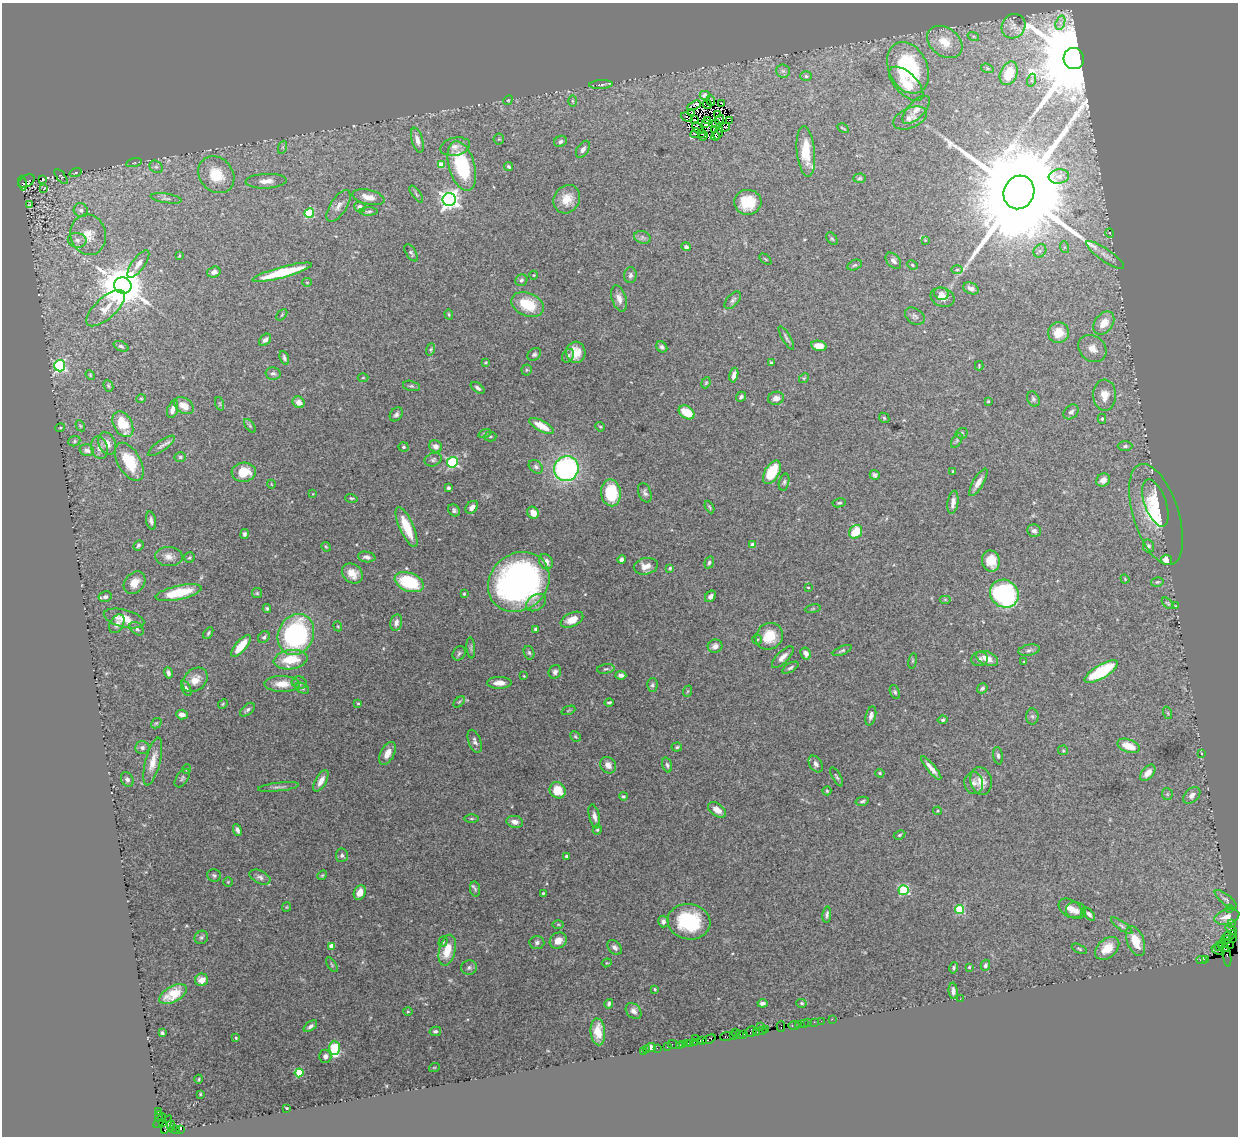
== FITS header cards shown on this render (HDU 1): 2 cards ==
NAXIS1  =                 1236
NAXIS2  =                 1134

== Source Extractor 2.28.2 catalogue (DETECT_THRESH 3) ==
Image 1236 x 1134 px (HDU 1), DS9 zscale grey, 1 PNG px = 1 image px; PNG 1240 x 1138 px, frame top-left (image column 1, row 1134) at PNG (2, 3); each listed source drawn as its Kron ellipse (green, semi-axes under 4 px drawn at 4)
Background 1.64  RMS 0.035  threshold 0.104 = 3 sigma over >= 5 px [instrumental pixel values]
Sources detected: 442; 1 with non-positive FLUX_AUTO (blend fragments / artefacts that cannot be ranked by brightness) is neither listed nor drawn; the other 441 listed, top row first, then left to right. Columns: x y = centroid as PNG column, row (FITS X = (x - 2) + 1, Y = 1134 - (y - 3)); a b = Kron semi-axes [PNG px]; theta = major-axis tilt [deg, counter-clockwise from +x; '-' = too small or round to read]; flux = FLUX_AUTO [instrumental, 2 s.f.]
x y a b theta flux
1060 23 7 4 72 7.9
1013 26 12 11 - 20
973 36 6 4 -18 3.6
945 42 19 14 -37 50
1074 59 11 10 - 58000
908 68 27 19 -65 230
987 68 6 4 -17 3.8
783 71 7 6 - 6.5
1009 73 12 8 67 67
806 76 6 4 -2 4.7
1032 80 6 4 72 4.3
601 84 12 3 3 5.9
906 84 21 11 -45 38
705 95 5 4 - 6.1
508 100 5 4 - 2.7
711 100 5 3 - 7
572 101 6 4 -89 2.9
721 103 3 2 - 4.8
707 104 5 2 - 0.32
694 106 7 3 29 38
916 110 18 8 46 18
691 113 4 2 - 4.5
717 115 4 2 - 1.4
687 117 6 2 -20 3.7
910 118 18 10 23 18
719 119 5 3 - 3.5
694 120 4 2 - 3.2
707 120 3 2 - 2.2
730 120 2 2 - 3
706 124 3 2 - 3.5
715 124 3 2 - 2.4
724 127 6 2 14 2.3
698 128 7 2 -46 1.7
843 128 6 2 -29 2.4
714 130 3 2 - 0.99
695 133 5 2 - 4
718 133 7 2 66 2.5
701 134 3 2 - 1.3
703 136 5 3 - 1.2
715 136 4 2 - 3.6
499 139 5 5 - 3.3
417 140 13 5 -74 14
560 141 6 5 - 6.5
283 147 7 4 71 4.1
455 147 15 9 13 17
583 149 9 6 57 9.3
806 151 25 9 -84 68
134 163 8 3 13 2.8
441 165 4 4 - 52
462 166 25 13 -74 180
156 167 7 5 -41 5.2
509 167 5 3 - 4.6
76 173 6 3 19 2.4
216 175 20 16 -48 75
1059 176 10 7 8 13
61 177 9 2 -49 2.2
859 178 6 4 3 3.5
43 180 4 2 - 2.3
26 181 9 5 32 1300
266 181 20 7 2 22
23 183 7 3 -80 630
44 189 3 3 - 8.9
1019 192 17 15 67 94000
416 194 10 4 -54 4.7
368 197 16 7 -14 21
166 198 15 4 -8 7.6
449 199 7 6 - 1300
567 199 15 12 57 38
748 202 13 12 - 63
29 205 3 2 - 1.7
338 206 18 8 57 16
360 207 6 5 - 11
81 210 7 6 - 10
369 211 9 3 1 3.7
309 213 5 4 - 140
1110 233 5 3 - 2.3
88 235 20 17 -77 51
642 237 8 6 -18 6.6
832 239 7 4 -52 3.4
77 240 9 7 -9 11
925 240 4 4 - 1.8
686 247 5 4 - 7.2
1064 247 6 4 -72 3.5
1040 251 7 6 - 6.2
411 253 9 5 -59 5.4
1105 255 23 6 -35 17
179 256 3 2 - 1.8
765 259 7 3 -42 2.4
893 261 9 6 -49 9.7
138 264 16 6 54 14
855 265 7 4 26 4
912 265 5 4 - 3
957 270 6 4 1 2.9
214 272 7 5 17 10
282 272 30 5 15 100
534 275 4 3 - 1.7
630 275 8 6 87 7.1
521 280 6 5 - 5.3
307 282 5 4 - 2.6
123 286 9 8 - 10000
971 288 8 5 -24 12
941 293 7 6 - 9.1
942 297 12 9 -19 21
619 298 13 7 -72 14
733 300 10 6 48 7.3
528 304 17 11 -24 79
106 308 24 10 42 32
449 314 5 4 - 2.7
282 315 6 2 45 2.3
915 316 11 7 -32 7.4
1104 323 13 9 53 36
1059 333 11 10 - 41
786 338 13 2 -59 5.3
265 340 7 5 45 9.3
121 346 8 5 -23 5.6
819 346 8 5 -11 24
662 347 6 5 - 6.5
1092 348 15 12 -40 27
431 349 6 4 72 3.2
576 352 11 9 -87 29
534 354 7 5 40 4.8
568 356 7 5 55 4.8
284 358 7 4 -70 5.5
485 362 3 3 - 2.6
771 363 4 3 - 3.2
60 366 5 5 - 330
979 366 5 3 - 2
527 370 5 5 - 3.3
273 374 7 6 - 6.2
90 375 5 4 - 2.7
734 375 7 4 77 11
363 378 5 3 - 2.4
804 378 5 4 - 3
706 383 6 4 68 3
108 386 6 4 -65 3.2
411 386 8 5 -14 4.6
478 388 8 4 -37 6.3
1105 395 15 11 -88 33
741 397 5 4 - 5.1
776 398 8 6 11 14
141 399 5 3 - 2.2
1033 399 8 6 -62 5.4
988 401 3 3 - 2.2
299 402 6 5 - 16
220 404 7 4 -71 3.6
184 406 11 7 -33 24
173 409 9 5 73 14
687 412 9 6 -32 46
1071 412 8 6 41 8.1
396 414 7 6 - 6.3
884 418 6 4 -46 2.9
1102 419 5 4 - 3.1
123 424 14 9 -61 69
80 426 6 4 -60 2.8
250 426 8 4 -55 3.6
542 426 14 5 -28 40
600 427 5 4 - 2.9
60 428 5 3 - 2.2
485 433 6 4 19 3.6
962 433 6 5 - 4.1
490 437 6 5 - 3.7
957 440 8 4 60 4.8
74 441 6 5 - 3.8
107 444 12 8 -67 21
161 446 16 5 35 9.4
436 446 6 6 - 13
1125 446 7 5 1 5.6
403 447 5 5 - 4.6
99 448 11 8 -76 18
87 450 7 5 -17 9.9
180 457 5 5 - 3.8
433 460 9 6 23 6.1
129 462 21 11 -60 96
452 462 5 5 - 240
536 467 8 5 -40 6.5
566 469 12 12 - 490
953 471 3 2 - 2.4
244 472 12 9 4 53
772 472 13 7 59 78
875 475 5 4 - 5.2
1103 480 7 6 - 14
784 482 8 5 75 5.3
978 482 15 5 59 17
271 484 4 3 - 1.6
448 488 3 3 - 4.8
611 493 13 10 -85 110
645 493 10 6 -68 7.5
313 494 4 3 - 1.6
351 498 6 4 -16 3
953 502 11 5 82 14
839 503 7 4 9 4
1155 503 25 11 -70 34
472 507 7 5 46 11
709 507 7 3 -63 3
454 510 6 5 - 5.5
533 513 6 5 - 23
1156 514 53 22 -72 130
151 521 9 5 -78 8.1
407 527 22 7 -66 62
1034 531 7 6 - 9.9
856 532 7 6 - 68
244 534 5 4 - 5.1
138 545 5 4 - 4.8
753 545 4 4 - 24
1148 546 6 5 - 6.5
326 547 5 4 - 2.5
169 557 14 9 -5 18
189 557 5 5 - 3.7
367 557 9 5 -9 9.9
622 559 4 4 - 9.2
1166 560 5 5 - 26
991 561 11 9 -79 38
546 562 8 6 -59 13
709 563 6 4 70 4.9
646 566 12 8 11 19
670 568 4 3 - 3.1
352 573 11 9 -39 26
1125 579 5 3 - 2.1
409 582 15 9 -21 150
519 582 33 28 40 850
1157 582 6 4 14 3.4
134 583 12 9 49 25
808 587 3 2 - 1.9
179 593 23 7 12 85
257 593 5 5 - 3.1
464 594 4 3 - 2.4
1004 594 15 13 -39 420
710 596 6 4 47 8.6
105 597 6 5 - 8.2
945 600 6 4 0 2.5
536 603 11 7 34 11
1168 603 7 4 -44 3.4
1175 606 3 2 - 1.5
267 608 4 4 - 3.4
813 609 8 4 9 3
124 618 21 8 -14 32
572 620 12 6 25 28
396 622 8 6 77 12
117 624 10 6 59 11
338 626 5 4 - 2.3
137 629 8 5 -42 5.9
536 629 4 3 - 5
208 633 6 3 59 3.7
296 634 21 17 65 370
769 636 14 12 42 55
264 637 6 5 - 5.3
757 639 5 4 - 3.3
241 646 13 5 50 50
715 646 7 6 - 11
471 648 10 4 -85 4.1
842 650 10 4 24 4.6
1029 650 11 5 12 7.3
459 653 7 6 - 5.1
529 653 7 5 -73 4.4
806 653 6 5 - 13
783 657 14 6 45 14
987 658 11 6 -24 24
980 659 8 7 - 7.6
291 660 17 9 8 74
913 661 8 4 81 3.1
1024 662 3 3 - 2
790 668 9 4 30 5.3
606 669 9 4 8 4.9
555 672 7 6 - 7.9
1101 672 19 6 31 150
168 673 5 3 - 6.4
621 675 5 4 - 8.4
524 676 4 3 - 1.8
195 680 14 10 42 25
299 683 7 6 - 6.4
499 683 12 6 1 22
282 684 18 8 -1 34
652 685 7 5 87 4.9
186 688 8 4 -65 5.5
302 688 7 4 -29 4.3
982 688 5 4 - 4.8
688 691 6 3 70 2.5
895 692 7 4 -67 4.3
459 702 7 4 45 3.4
609 702 4 3 - 3.9
358 703 4 3 - 2.8
223 704 5 4 - 2.7
247 710 9 5 41 5.8
568 710 7 2 21 2
1168 713 6 4 -71 3.2
182 715 6 5 - 15
871 716 10 5 75 9.8
1032 716 8 6 -88 5.6
943 720 5 4 - 4.2
156 723 6 4 42 3.2
575 736 5 5 - 3.1
475 741 12 6 -69 8.5
1129 746 11 6 -19 38
677 747 5 4 - 3.3
142 748 7 6 - 8.6
1063 750 5 4 - 2.8
387 753 12 6 62 22
1201 753 3 2 - 1.5
998 756 9 4 -81 5.1
153 761 24 7 76 28
816 764 9 6 -58 7.6
608 765 9 7 -50 15
667 765 8 4 -73 4.9
931 768 15 4 -49 16
187 769 5 3 - 1.7
880 773 5 4 - 2.9
1148 773 10 5 48 17
837 777 10 4 -60 4.4
182 778 10 5 55 5.3
127 779 8 5 -59 7.7
321 781 12 5 60 18
981 781 14 10 -79 24
974 783 11 9 -80 12
279 787 21 4 6 9.5
558 790 8 7 - 47
827 791 4 4 - 2.7
1167 794 6 5 - 3.6
1192 795 10 6 45 12
623 796 4 4 - 3.9
862 801 7 4 13 4
717 810 10 6 -35 18
937 811 4 4 - 2.6
594 816 12 5 -76 12
471 819 7 3 0 3.3
515 822 8 6 -11 13
237 830 6 3 -65 6.5
597 830 5 4 - 3.7
899 835 6 4 27 3.1
342 855 7 6 - 6.3
566 856 3 3 - 4.2
214 875 7 6 - 5.4
322 875 5 4 - 2.9
260 877 11 6 -25 9.5
228 882 4 4 - 2.3
475 889 8 5 -81 4.8
904 890 5 5 - 180
360 892 7 5 66 20
543 893 3 3 - 2.7
1226 899 13 5 -38 6.6
287 907 5 4 - 2.3
1070 908 13 8 -32 18
1229 908 2 2 - 30
960 910 5 4 - 130
1076 911 10 8 -14 13
827 914 8 4 83 5.7
1089 914 8 4 -47 7.2
1227 917 13 7 15 27
663 921 6 5 - 8.8
689 922 21 17 -9 160
1232 923 3 2 - 46
558 924 6 4 0 3
1122 926 13 4 -36 6.7
1231 929 6 3 -38 220
1229 936 8 2 22 150
201 937 7 6 - 5.7
1233 938 4 2 - 18
1227 939 4 2 - 66
558 941 9 7 36 21
1136 941 15 8 -68 47
443 942 5 4 - 3.3
537 943 7 6 - 6.5
1228 944 6 3 -22 99
1220 945 6 3 50 1000
331 946 4 4 - 30
615 947 8 6 -45 8.4
1223 947 6 3 -38 1500
1107 948 14 9 40 40
1079 949 8 3 -24 3.1
447 950 16 8 77 48
1218 950 7 3 -25 100
1227 955 12 3 -81 130
1206 959 3 2 - 100
1201 960 5 2 - 61
607 963 5 4 - 2.4
332 965 8 4 -55 3.4
985 965 5 4 - 5.8
969 967 3 2 - 2.5
469 968 8 7 - 7.2
954 968 6 4 78 3.7
202 980 6 6 - 16
655 989 3 2 - 3.1
953 991 8 4 -85 8.3
173 994 15 8 29 41
960 999 2 2 - 17
762 1003 5 3 - 8.7
801 1003 5 4 - 3.8
609 1004 5 3 - 4
408 1011 5 3 - 2.3
634 1011 9 6 -48 9.9
832 1019 2 2 - 33
821 1021 2 2 - 57
814 1022 2 2 - 45
808 1023 2 2 - 54
799 1024 3 3 - 120
804 1024 3 2 - 110
794 1025 6 3 -2 150
310 1026 8 4 36 8.2
760 1026 2 2 - 75
781 1027 5 2 - 140
766 1029 4 2 - 100
435 1031 6 4 12 5.7
762 1031 3 2 - 89
598 1032 13 7 -85 41
735 1032 3 2 - 83
751 1032 6 5 - 290
757 1032 2 2 - 27
162 1033 4 3 - 3.6
744 1034 4 2 - 260
740 1035 3 3 - 180
727 1036 7 3 7 240
733 1036 4 2 - 86
236 1038 3 2 - 1.9
696 1039 2 2 - 100
709 1039 7 3 24 200
703 1040 3 3 - 150
694 1042 2 2 - 100
687 1043 3 2 - 78
691 1043 3 3 - 86
673 1044 6 2 -18 44
683 1044 3 2 - 55
679 1045 3 2 - 64
668 1046 3 3 - 150
334 1048 7 5 -87 170
650 1048 5 4 - 21
657 1048 2 2 - 53
646 1050 3 2 - 38
643 1051 3 2 - 24
325 1056 6 6 - 9.1
434 1068 5 3 - 1.9
299 1073 4 4 - 95
199 1079 4 3 - 2
200 1094 3 3 - 1.8
287 1108 3 2 - 1.9
158 1111 3 2 - 53
159 1116 5 3 - 84
160 1121 8 3 52 210
163 1123 3 3 - 220
167 1125 10 4 69 1000
171 1126 5 3 - 360
181 1129 3 2 - 110
176 1130 3 2 - 37
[1 non-positive-flux detection neither listed nor drawn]